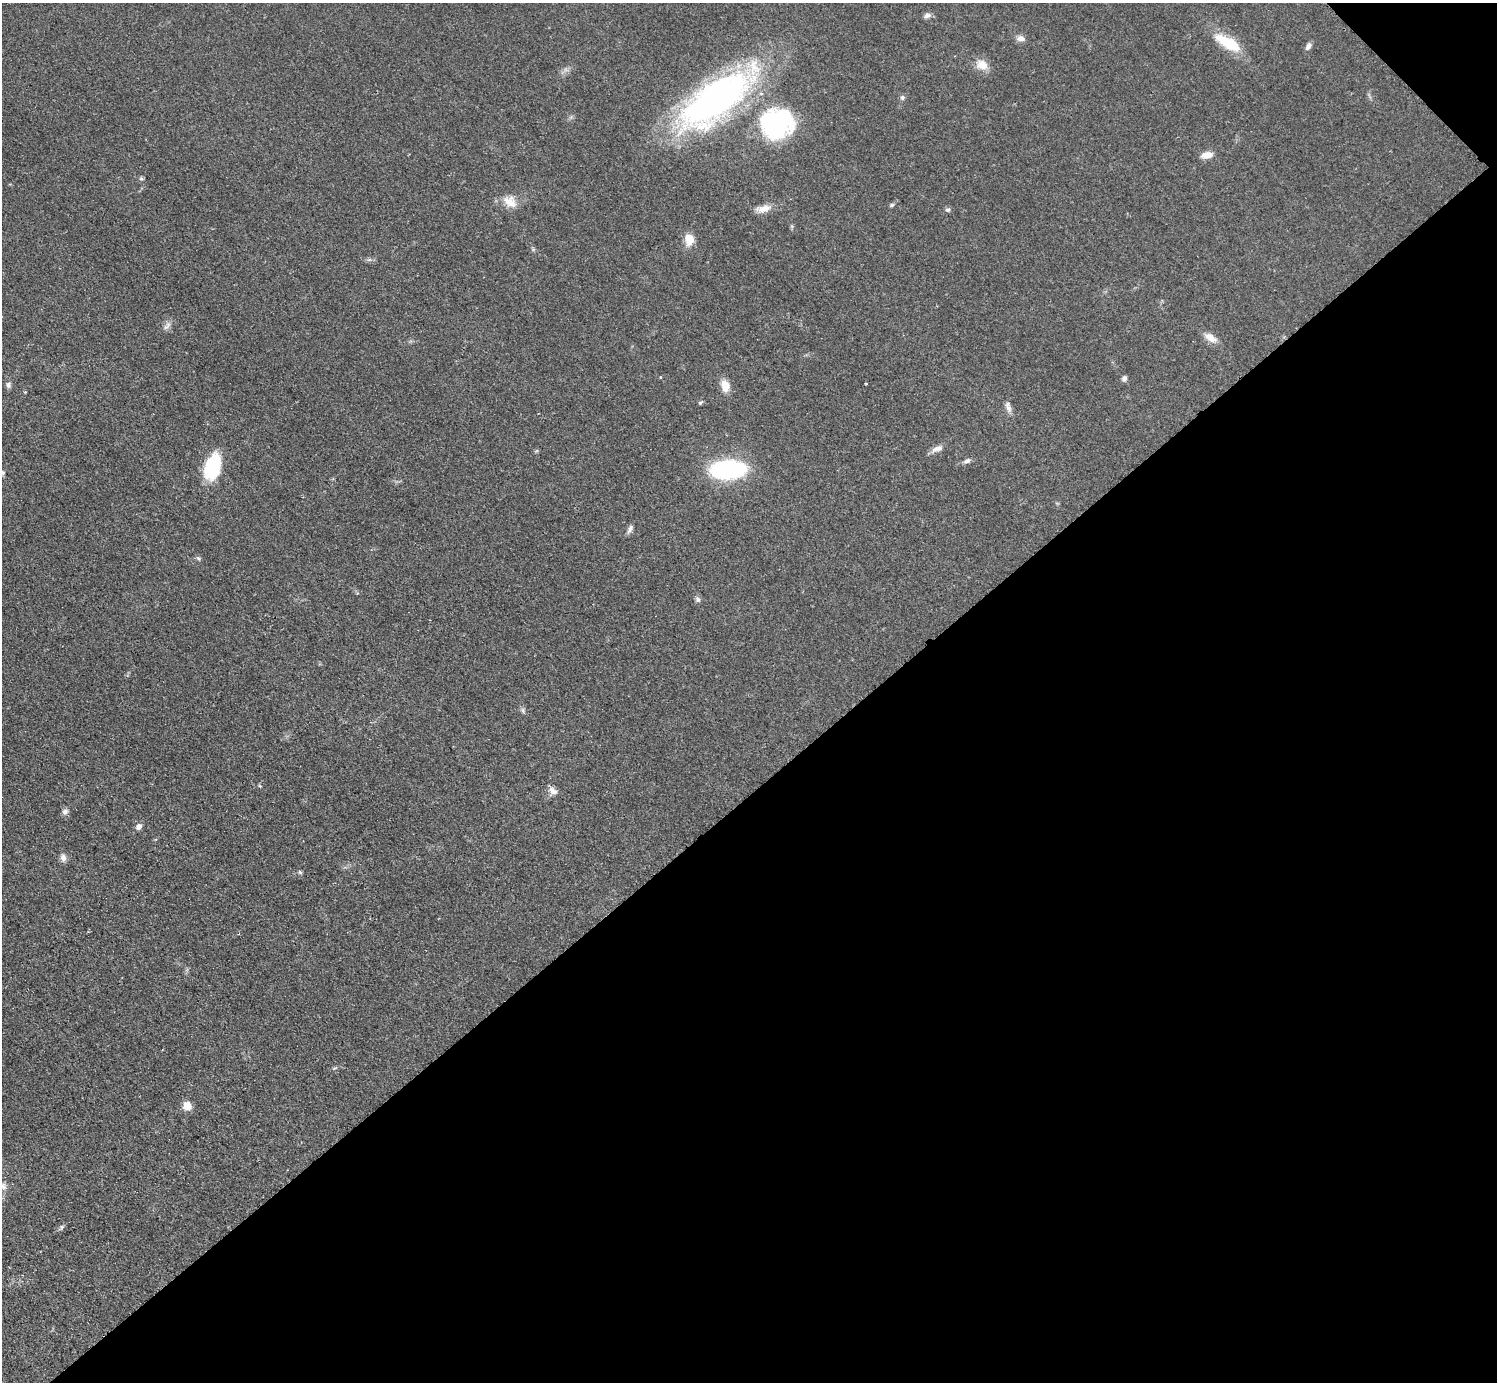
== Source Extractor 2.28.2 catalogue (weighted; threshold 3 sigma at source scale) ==
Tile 12 of 4 x 4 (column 4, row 3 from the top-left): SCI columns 4494-5988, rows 1687-3066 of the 5989 x 5988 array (HDU 1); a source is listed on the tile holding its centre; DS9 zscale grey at full resolution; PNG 1499 x 1384 px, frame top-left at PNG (2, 3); no overlay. Shown black and unused: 43% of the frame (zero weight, under 2 of 3 exposures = <1% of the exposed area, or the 3 px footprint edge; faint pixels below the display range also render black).
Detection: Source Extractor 2.28.2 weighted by HDU 2 'WHT'; one run over the whole footprint, this tile lists its part. Background 0.05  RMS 0.0069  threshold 0.0312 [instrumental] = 3 sigma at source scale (4.5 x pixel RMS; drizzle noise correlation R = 1.50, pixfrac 1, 0.05/0.05 arcsec/px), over >= 5 px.
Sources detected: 44; all 44 listed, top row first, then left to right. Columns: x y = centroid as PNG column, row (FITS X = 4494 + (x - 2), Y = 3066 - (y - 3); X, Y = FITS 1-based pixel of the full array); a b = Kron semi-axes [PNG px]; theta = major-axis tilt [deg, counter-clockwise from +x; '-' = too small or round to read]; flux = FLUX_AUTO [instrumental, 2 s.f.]
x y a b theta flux
927 15 9 6 15 2.7
1020 38 11 7 -5 3.6
1228 43 35 12 -30 25
1308 46 9 6 58 2.8
982 65 15 11 -21 9
902 97 7 6 - 1.7
715 99 82 33 37 270
777 123 36 33 23 93
1207 155 15 8 11 5.9
141 178 6 5 - 1.2
510 202 20 14 -36 10
892 205 6 4 27 1.2
763 209 21 9 10 7
948 210 6 5 - 1.5
689 239 13 10 -89 9.8
369 260 7 4 19 1.3
167 326 14 7 53 3.2
1210 338 18 9 -32 6.3
661 377 3 2 - 0.6
1124 379 7 5 68 2.2
8 385 8 7 - 2.2
725 386 12 9 -78 8.9
25 392 4 4 - 0.6
700 402 7 4 37 1
1008 408 13 7 -65 3.6
937 449 17 7 22 4.2
967 461 11 6 22 2.4
213 467 32 18 74 34
728 470 28 14 4 110
2 472 7 5 -90 1.4
630 529 12 6 65 2.4
198 558 7 5 -40 1.3
698 599 8 6 -62 1.9
523 710 8 4 -81 1.4
260 786 5 4 - 0.79
553 791 12 8 -39 4
65 812 9 7 43 2.5
139 827 6 5 - 3.7
63 858 11 8 -80 3.3
300 872 5 5 - 1.1
335 1068 6 4 32 0.96
187 1106 8 8 - 8.7
3 1186 10 9 - 3.9
62 1227 6 5 - 1.4
Isophote crosses this tile's border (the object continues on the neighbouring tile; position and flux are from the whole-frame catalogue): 2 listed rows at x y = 2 472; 3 1186